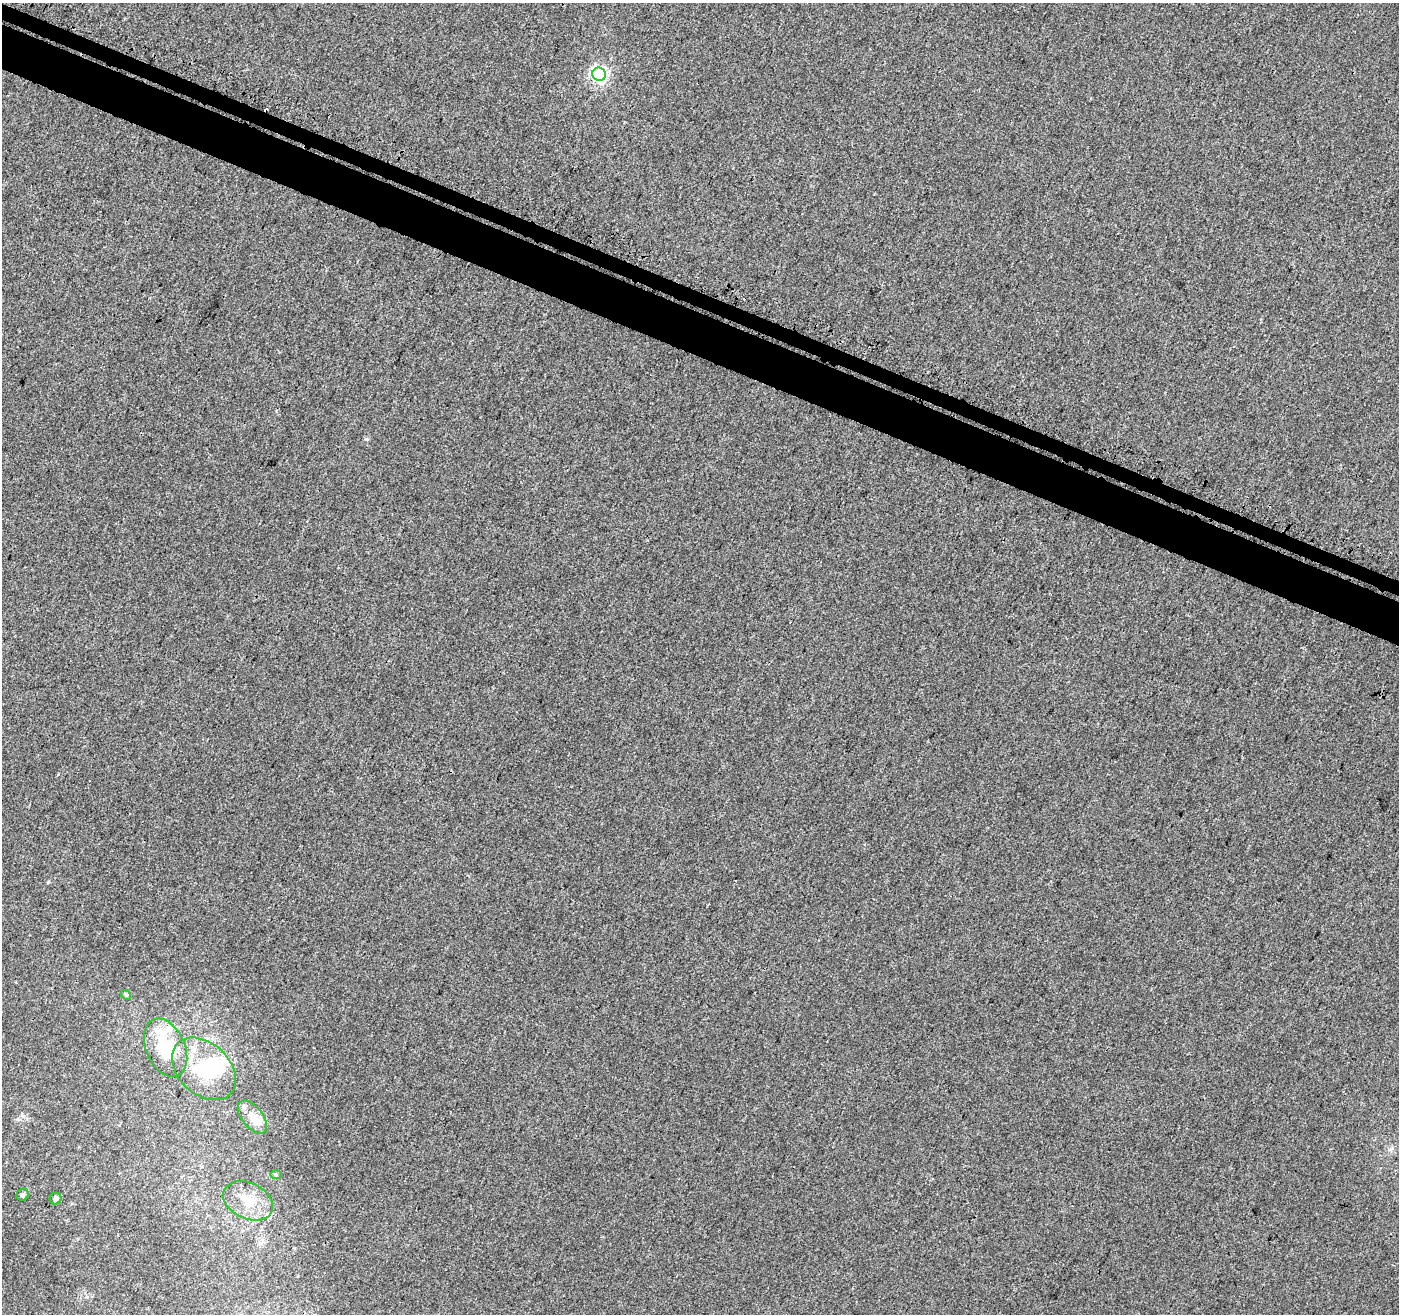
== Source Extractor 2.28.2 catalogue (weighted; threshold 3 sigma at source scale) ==
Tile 11 of 4 x 4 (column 3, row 3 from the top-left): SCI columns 2849-4245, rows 1637-2948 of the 5757 x 5879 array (HDU 1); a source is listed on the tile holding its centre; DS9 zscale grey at full resolution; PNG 1401 x 1316 px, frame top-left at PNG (2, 3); each listed source drawn as its Kron ellipse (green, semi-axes under 4 px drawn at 4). Shown black and unused: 5% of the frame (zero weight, under 3 of 4 exposures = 5% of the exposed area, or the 3 px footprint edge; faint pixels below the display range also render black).
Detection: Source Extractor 2.28.2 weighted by HDU 2 'WHT'; one run over the whole footprint, this tile lists its part. Background 0.00121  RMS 0.0037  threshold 0.0168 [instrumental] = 3 sigma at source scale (4.5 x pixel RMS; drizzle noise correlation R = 1.50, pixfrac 1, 0.0396/0.0396 arcsec/px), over >= 5 px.
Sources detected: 15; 2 inside a brighter object's white glare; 2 cosmic-ray / hot-pixel residue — neither listed nor drawn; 2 inside a brighter listed object's ellipse — not listed separately; the other 9 listed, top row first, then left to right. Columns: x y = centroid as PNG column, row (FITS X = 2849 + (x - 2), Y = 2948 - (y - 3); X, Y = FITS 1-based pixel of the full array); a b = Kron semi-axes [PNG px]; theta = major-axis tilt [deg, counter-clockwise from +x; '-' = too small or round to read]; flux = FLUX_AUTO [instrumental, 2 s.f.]
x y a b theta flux
599 74 7 6 - 99
126 995 6 4 -43 0.54
166 1048 31 19 -67 19
204 1069 37 25 -43 19
252 1117 19 10 -51 4.6
276 1175 6 4 -2 0.47
22 1195 6 5 - 0.76
56 1199 6 5 - 1.3
248 1201 26 18 -25 9.1